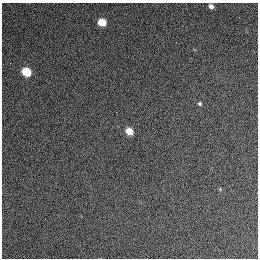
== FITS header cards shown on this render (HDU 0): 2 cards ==
NAXIS1  =                  256 / length of data axis 1
NAXIS2  =                  256 / length of data axis 2

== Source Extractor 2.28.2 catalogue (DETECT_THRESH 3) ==
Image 256 x 256 px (HDU 0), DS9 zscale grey, 1 PNG px = 1 image px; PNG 260 x 260 px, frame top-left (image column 1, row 256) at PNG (2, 3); no overlay
Background 1270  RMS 14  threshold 42.8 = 3 sigma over >= 5 px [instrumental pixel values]
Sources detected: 6; all 6 listed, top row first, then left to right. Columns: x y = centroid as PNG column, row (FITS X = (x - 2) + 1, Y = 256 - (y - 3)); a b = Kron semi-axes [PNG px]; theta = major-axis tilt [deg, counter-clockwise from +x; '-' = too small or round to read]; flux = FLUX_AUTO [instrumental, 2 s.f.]
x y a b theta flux
211 6 6 5 - 4000
102 22 6 5 - 22000
10 63 2 2 - 470
26 72 6 5 - 36000
200 104 6 5 - 1500
129 131 6 5 - 14000